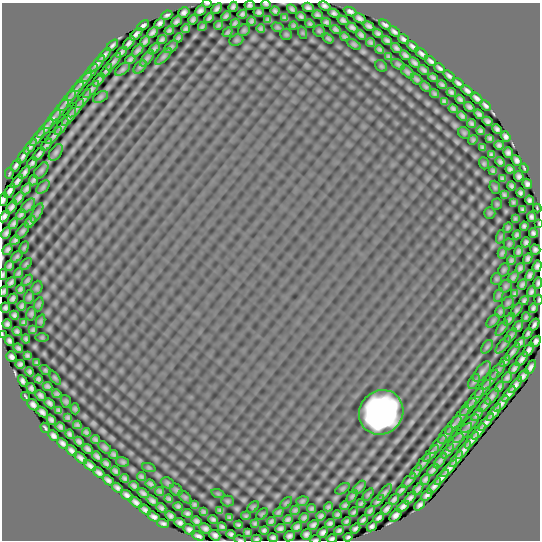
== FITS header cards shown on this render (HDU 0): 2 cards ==
NAXIS1  =                  538
NAXIS2  =                  538

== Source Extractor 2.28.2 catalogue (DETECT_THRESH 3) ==
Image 538 x 538 px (HDU 0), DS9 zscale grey, 1 PNG px = 1 image px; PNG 542 x 542 px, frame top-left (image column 1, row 538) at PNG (2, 3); each listed source drawn as its Kron ellipse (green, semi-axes under 4 px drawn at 4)
Background 0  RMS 4.7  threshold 14.2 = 3 sigma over >= 5 px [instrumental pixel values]
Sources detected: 439; all 439 listed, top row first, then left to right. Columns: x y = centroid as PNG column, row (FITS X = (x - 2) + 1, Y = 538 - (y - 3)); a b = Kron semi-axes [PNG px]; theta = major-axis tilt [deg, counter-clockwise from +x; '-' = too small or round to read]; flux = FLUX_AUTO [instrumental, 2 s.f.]
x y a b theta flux
207 3 4 2 - 350
266 4 5 3 - 520
250 5 5 4 - 660
325 6 6 4 -22 900
233 7 5 4 - 740
308 7 5 4 - 850
217 9 6 3 46 840
292 9 5 3 - 650
200 11 6 4 43 900
275 11 4 4 - 670
184 12 6 5 - 970
259 12 5 4 - 700
350 12 7 4 -25 960
334 13 6 4 -25 790
242 14 5 4 - 670
167 15 6 3 24 670
317 15 5 3 - 660
226 16 5 3 - 640
301 16 5 3 - 640
209 18 5 3 - 660
285 18 4 3 - 510
359 18 6 4 -29 950
193 20 5 4 - 720
268 20 4 3 - 520
343 20 6 4 -31 770
176 21 6 3 40 780
252 21 4 4 - 660
326 22 5 4 - 650
160 23 6 4 44 980
235 23 5 4 - 620
310 24 4 3 - 510
219 25 5 3 - 530
293 25 4 4 - 490
385 25 6 3 -30 810
143 26 7 3 37 840
369 26 6 4 -30 810
202 27 4 3 - 500
277 27 6 4 -15 490
352 27 6 4 -29 860
186 29 4 3 - 590
261 29 4 4 - 570
336 29 5 3 - 670
244 30 6 5 - 560
169 31 5 3 - 620
319 31 5 5 - 410
152 32 6 3 44 860
227 32 5 3 - 530
394 32 6 3 -39 810
303 33 6 4 -71 340
378 33 5 4 - 700
136 34 8 4 45 1000
286 34 6 5 - 420
361 35 5 4 - 740
345 37 5 3 - 570
178 38 5 3 - 530
328 38 6 3 -34 490
403 39 6 3 -34 820
162 40 5 3 - 640
236 40 7 5 21 480
387 40 5 3 - 700
145 41 6 4 51 800
371 42 4 3 - 530
129 43 8 3 51 1000
354 44 8 4 -32 510
112 45 7 3 45 770
413 46 7 3 -39 870
171 47 8 5 41 490
396 48 5 3 - 710
154 49 6 4 45 730
138 50 7 4 49 830
380 50 4 3 - 540
121 52 6 3 43 790
422 54 7 3 -38 940
104 55 8 3 48 980
405 55 6 3 -39 750
163 57 10 4 45 680
389 57 4 3 - 480
147 58 9 4 54 820
130 59 5 3 - 650
431 61 6 3 -37 810
113 62 10 4 49 810
97 63 10 4 48 1000
414 63 6 3 -41 790
398 64 7 4 -31 540
381 66 6 5 - 390
140 67 8 4 45 570
440 68 6 3 -36 800
122 69 8 5 38 550
424 70 6 3 -36 670
106 71 8 3 50 780
407 72 8 5 -44 590
90 73 11 4 51 1100
449 76 7 3 -40 800
433 78 5 3 - 590
417 79 6 4 -40 530
99 80 7 3 51 830
82 82 13 4 47 1100
458 83 6 3 -37 850
442 85 5 3 - 570
426 87 6 4 -44 550
91 89 11 4 50 880
75 91 12 4 51 1100
467 91 7 3 -39 890
451 92 5 3 - 610
434 94 5 3 - 510
100 97 8 5 27 540
477 98 7 4 -41 990
83 99 11 4 53 830
460 99 5 3 - 670
67 101 12 5 51 1100
444 101 4 3 - 520
485 105 6 3 -45 770
469 107 5 4 - 740
76 108 11 4 52 810
453 108 5 3 - 610
60 110 13 4 53 1000
479 114 5 4 - 720
462 116 5 3 - 680
69 117 10 4 54 880
53 119 12 5 51 1100
487 121 5 4 - 740
472 124 4 3 - 560
61 126 10 4 56 810
45 128 11 4 49 1000
497 129 5 4 - 780
480 131 4 4 - 570
464 133 6 5 - 430
54 136 11 4 48 910
506 136 5 4 - 900
38 137 10 4 51 990
490 138 4 3 - 560
473 140 5 4 - 410
47 145 7 3 49 770
499 145 5 4 - 730
30 147 9 3 53 1000
482 147 4 3 - 470
56 152 9 5 55 670
508 153 5 4 - 890
39 154 7 3 52 910
491 155 4 3 - 520
23 156 9 3 56 1000
517 160 6 4 -51 930
500 162 5 4 - 720
32 163 6 3 53 780
484 163 6 4 -70 400
16 165 7 3 60 850
524 168 5 2 - 350
510 169 4 4 - 730
41 170 9 5 52 690
493 171 4 3 - 430
25 172 7 3 56 990
9 173 6 3 80 350
519 176 5 4 - 850
502 178 4 3 - 490
33 180 5 3 - 690
17 181 8 4 53 1100
527 184 5 4 - 840
511 186 4 3 - 580
43 187 8 5 45 570
495 187 7 5 -69 390
26 189 6 3 55 800
10 191 8 4 58 1100
520 193 4 3 - 610
504 195 4 3 - 480
19 198 7 4 53 1000
3 199 7 3 76 780
530 200 5 4 - 730
513 202 3 3 - 380
497 204 5 5 - 340
28 206 9 5 45 790
12 207 7 4 56 1100
537 208 4 2 - 330
522 209 4 3 - 500
37 213 11 4 64 680
490 213 6 5 - 380
21 214 6 3 59 760
5 216 7 4 60 1000
532 217 5 4 - 750
515 219 4 2 - 360
30 222 7 4 54 650
13 224 6 4 58 790
539 224 4 2 - 300
524 226 4 4 - 620
508 228 5 4 - 420
23 231 9 5 53 660
6 233 6 4 63 950
533 233 5 4 - 740
517 235 4 4 - 600
500 237 7 4 71 390
15 240 5 3 - 700
526 242 5 4 - 710
509 244 5 5 - 390
24 248 6 4 63 460
8 249 6 4 50 750
535 250 5 5 - 760
518 251 5 3 - 650
502 253 6 4 74 550
17 257 7 4 46 580
528 258 5 4 - 780
511 260 4 3 - 540
26 264 7 4 45 430
10 266 5 3 - 670
537 266 6 4 71 810
520 268 5 3 - 720
504 270 7 5 68 460
19 273 5 3 - 510
3 274 5 3 - 510
530 275 6 4 62 840
513 277 6 4 54 650
496 279 6 5 - 430
27 280 6 4 45 550
11 282 6 3 58 760
538 283 5 3 - 570
522 285 5 3 - 720
506 286 7 5 47 480
37 288 7 5 69 470
20 289 4 3 - 590
4 291 5 3 - 640
531 291 5 3 - 700
515 294 4 3 - 520
499 295 7 4 71 470
29 297 7 5 75 540
13 299 5 4 - 740
538 300 5 2 - 360
524 301 5 3 - 580
508 303 7 5 46 450
39 304 7 4 71 490
22 306 5 4 - 650
5 308 5 5 - 720
533 308 5 3 - 660
516 310 8 4 53 590
500 312 6 4 74 520
31 314 7 5 75 530
14 315 4 4 - 710
526 317 4 3 - 450
509 319 7 4 53 530
41 321 7 4 71 390
493 321 8 4 45 550
24 322 4 3 - 520
7 324 5 4 - 790
534 325 7 3 58 870
518 326 6 3 55 730
502 328 9 4 54 570
33 330 3 3 - 470
17 331 5 4 - 640
528 333 6 3 63 640
2 334 4 2 - 250
511 335 8 4 52 540
42 337 6 4 0 320
26 339 4 3 - 520
9 341 5 4 - 770
536 341 6 4 52 1000
520 343 6 3 51 720
503 345 10 4 51 660
487 347 8 5 54 520
18 348 5 4 - 610
529 350 7 4 56 1100
512 352 10 4 52 910
27 356 4 3 - 550
11 357 5 4 - 870
522 359 8 4 52 1200
505 361 6 3 55 750
36 363 4 3 - 410
20 364 5 4 - 700
530 367 7 3 59 1000
514 368 6 3 51 930
45 370 6 4 -36 430
498 371 11 5 53 690
30 372 5 3 - 610
482 372 12 6 52 1000
523 376 7 4 52 1100
55 378 8 4 -54 400
507 378 6 3 53 810
38 379 4 4 - 600
490 380 12 4 52 870
23 381 6 4 -61 830
474 381 8 5 62 600
515 385 9 3 53 1300
47 386 5 3 - 570
500 387 5 3 - 690
31 388 5 4 - 800
483 389 11 5 48 800
57 394 4 3 - 540
509 394 9 4 52 1200
40 395 6 4 -45 790
25 396 5 2 - 330
492 396 9 5 54 980
475 398 12 4 52 940
66 401 6 5 - 430
50 403 6 4 -45 770
501 403 10 4 50 1300
33 405 6 4 -45 1000
485 405 8 4 51 920
468 407 11 5 48 830
75 409 5 4 - 490
59 410 4 3 - 580
42 412 7 4 -37 1000
381 412 23 21 47 100000
494 413 10 3 51 1300
477 415 7 4 52 870
460 417 13 5 52 990
68 418 4 3 - 470
51 420 5 4 - 830
486 422 10 4 51 1400
470 424 12 5 45 780
77 425 4 3 - 520
454 425 11 5 51 890
60 427 5 4 - 700
45 428 5 2 - 510
479 431 10 3 52 1200
86 432 4 3 - 510
462 433 13 5 47 960
70 434 5 4 - 700
446 435 10 5 53 700
53 436 6 4 -48 990
95 440 4 3 - 550
472 440 10 3 52 1300
79 442 5 4 - 730
455 442 11 5 47 970
63 443 6 4 -44 930
438 445 11 5 48 730
105 447 8 5 -45 590
88 449 6 4 -40 820
72 450 6 4 -42 910
463 450 11 3 52 1300
448 451 8 4 48 1000
431 453 10 4 47 870
114 454 4 3 - 550
97 456 5 4 - 770
81 458 8 4 -41 1000
456 459 9 4 52 1200
440 461 9 4 53 930
123 462 6 5 - 540
423 463 10 4 52 750
106 464 5 4 - 710
90 465 7 4 -37 980
149 468 7 4 -19 380
449 468 11 4 47 1400
433 470 7 3 49 870
115 471 5 3 - 670
416 472 8 4 52 710
99 473 7 4 -40 950
141 477 4 3 - 540
442 477 9 3 49 1200
125 478 4 3 - 630
425 479 6 3 54 790
108 480 6 4 -38 890
409 481 9 4 45 730
167 483 7 5 -21 440
150 484 5 3 - 620
134 486 5 4 - 690
434 486 9 3 50 1300
359 487 8 5 45 580
117 488 6 4 -40 870
342 489 8 4 31 460
418 489 7 3 55 850
176 490 7 5 -45 380
401 490 6 3 45 670
160 491 4 3 - 620
143 493 6 3 -34 820
385 493 10 4 52 740
218 494 7 4 -19 360
368 494 7 4 52 510
127 495 7 4 -36 1000
427 495 7 4 45 1000
352 496 7 4 52 510
185 497 7 4 -45 450
410 498 7 4 47 1100
169 499 4 3 - 550
394 499 6 3 56 750
152 501 6 4 -39 880
227 501 6 5 - 370
302 501 6 4 17 520
378 501 8 3 42 640
136 502 7 4 -39 1100
286 503 7 4 45 430
194 504 4 3 - 460
361 504 5 3 - 490
345 505 5 3 - 550
420 505 6 4 45 920
178 506 4 4 - 620
253 507 7 4 45 360
328 507 4 3 - 570
403 507 7 4 42 1100
161 508 5 4 - 760
312 509 4 3 - 520
387 509 7 4 48 950
145 510 7 4 -40 970
220 510 4 3 - 480
295 510 5 4 - 580
370 511 5 3 - 590
203 512 4 3 - 540
278 512 5 4 - 540
353 512 5 2 - 490
187 513 5 4 - 690
262 514 7 4 45 330
337 514 4 3 - 530
396 515 7 4 47 1100
171 516 5 4 - 840
246 516 5 3 - 430
321 516 5 4 - 730
154 517 6 4 -33 1000
229 518 4 3 - 490
304 518 5 3 - 660
379 518 6 4 43 900
213 519 5 3 - 650
288 520 5 3 - 670
363 520 5 3 - 690
196 521 5 4 - 780
271 521 4 3 - 540
346 522 4 3 - 550
163 523 6 3 -15 710
180 523 5 4 - 930
255 523 4 3 - 450
330 523 5 4 - 700
238 525 4 3 - 520
313 525 6 4 31 840
372 526 5 4 - 780
222 527 5 4 - 620
297 527 5 4 - 870
205 528 6 5 - 880
280 529 5 4 - 740
355 529 5 4 - 740
189 530 6 5 - 980
264 530 4 3 - 620
339 531 5 3 - 690
247 532 4 3 - 540
323 532 6 4 44 850
231 534 4 4 - 710
306 534 5 5 - 900
215 535 6 5 - 890
198 536 7 3 -20 810
289 536 5 5 - 890
348 537 4 3 - 570
273 538 5 4 - 730
257 539 5 3 - 470
332 539 5 3 - 670
240 540 6 2 -11 330
316 540 5 2 - 380
At the frame edge (FLAGS 8, measured only in part): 19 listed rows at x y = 207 3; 266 4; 250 5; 292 9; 3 199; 5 216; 539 224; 8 249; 537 266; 3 274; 538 283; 4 291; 538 300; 2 334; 273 538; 257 539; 332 539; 240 540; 316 540